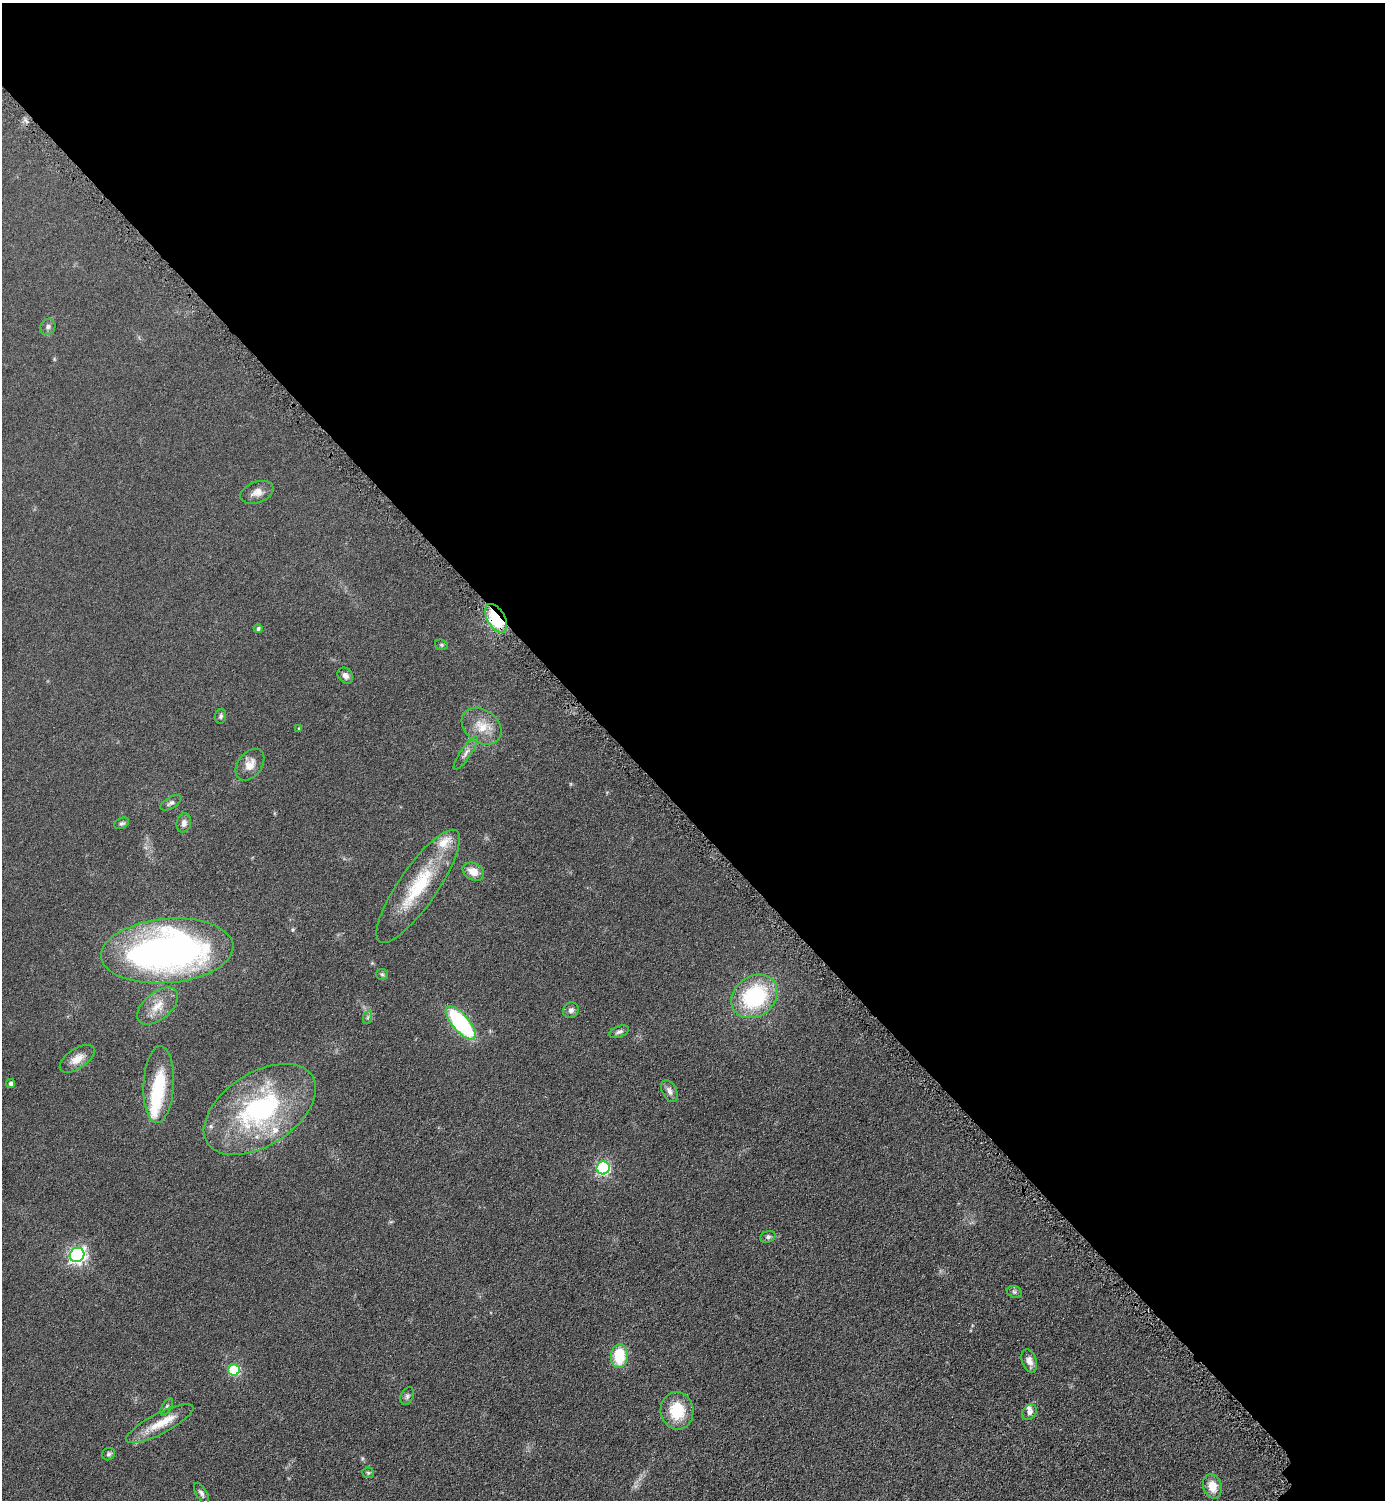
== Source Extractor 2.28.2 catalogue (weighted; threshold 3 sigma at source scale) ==
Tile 3 of 4 x 4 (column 3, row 1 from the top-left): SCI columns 3081-4463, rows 4508-6005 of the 6019 x 6019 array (HDU 1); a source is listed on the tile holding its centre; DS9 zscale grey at full resolution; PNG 1387 x 1502 px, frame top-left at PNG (2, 3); each listed source drawn as its Kron ellipse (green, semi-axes under 4 px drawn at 4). Shown black and unused: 55% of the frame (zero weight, under 4 of 8 exposures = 1% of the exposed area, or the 3 px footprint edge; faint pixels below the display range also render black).
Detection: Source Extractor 2.28.2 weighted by HDU 2 'WHT'; one run over the whole footprint, this tile lists its part. Background 0.0761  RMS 0.0057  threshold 0.0234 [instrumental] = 3 sigma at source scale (4.09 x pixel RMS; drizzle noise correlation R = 1.36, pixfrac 0.8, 0.05/0.05 arcsec/px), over >= 5 px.
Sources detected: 50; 1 inside a brighter object's white glare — neither listed nor drawn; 4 inside a brighter listed object's ellipse — not listed separately; the other 45 listed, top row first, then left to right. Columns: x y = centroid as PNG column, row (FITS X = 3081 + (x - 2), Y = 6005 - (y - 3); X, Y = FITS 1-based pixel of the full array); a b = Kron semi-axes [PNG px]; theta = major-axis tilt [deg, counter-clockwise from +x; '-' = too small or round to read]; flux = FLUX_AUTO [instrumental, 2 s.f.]
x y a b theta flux
48 327 8 7 - 1.8
257 492 17 10 20 4.4
496 618 16 8 -59 35
258 629 4 4 - 1.1
441 645 6 5 - 0.74
345 676 9 7 -50 2.5
221 716 7 5 82 1.2
482 726 22 16 -38 11
299 728 4 3 - 0.55
466 753 20 5 56 3.1
250 765 18 11 52 5.5
171 803 12 5 31 1.6
122 823 8 5 26 1.1
184 823 10 7 76 2.4
473 872 11 8 -29 6.6
418 886 67 19 55 35
167 951 66 32 5 250
382 974 6 5 - 1.1
754 996 24 20 37 48
158 1006 24 13 40 9
571 1010 8 7 - 2
368 1017 7 4 71 1.1
461 1023 21 8 -50 65
619 1032 10 5 22 1.4
77 1059 20 10 34 6
11 1084 4 4 - 1.8
159 1085 38 15 87 24
669 1091 12 7 -64 2.6
260 1109 62 36 33 88
603 1168 6 6 - 74
768 1237 8 6 19 1.4
77 1255 7 7 - 160
1014 1292 8 6 -21 1.1
619 1356 12 8 87 21
1029 1361 12 7 -70 3.4
234 1370 6 5 - 40
407 1396 9 6 64 1.4
167 1407 10 4 60 1.2
677 1411 19 16 -84 18
1029 1412 8 6 53 2.2
160 1424 37 10 27 12
109 1454 6 6 - 1.2
368 1473 6 5 - 0.91
1212 1486 12 9 -74 7.7
201 1493 11 5 -59 1.7
Overlapping masked pixels (flux is a lower limit): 1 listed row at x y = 496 618